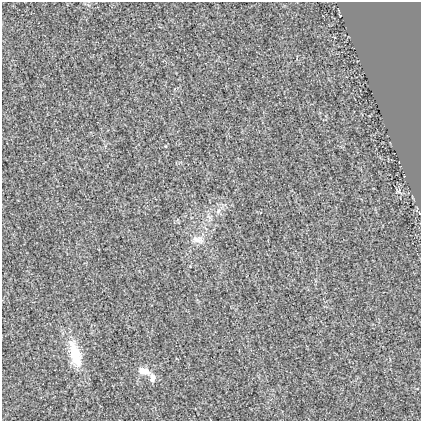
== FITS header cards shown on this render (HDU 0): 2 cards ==
NAXIS1  =                  419
NAXIS2  =                  419

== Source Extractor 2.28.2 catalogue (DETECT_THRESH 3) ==
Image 419 x 419 px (HDU 0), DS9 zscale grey, 1 PNG px = 1 image px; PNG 423 x 423 px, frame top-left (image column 1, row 419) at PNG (2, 2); no overlay
Background 7.74e-05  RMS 0.019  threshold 0.0561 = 3 sigma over >= 5 px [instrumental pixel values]
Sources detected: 6; all 6 listed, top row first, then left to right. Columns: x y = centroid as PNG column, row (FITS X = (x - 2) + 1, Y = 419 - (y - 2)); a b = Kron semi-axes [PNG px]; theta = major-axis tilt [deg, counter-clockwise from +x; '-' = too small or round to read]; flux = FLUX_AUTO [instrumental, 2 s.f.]
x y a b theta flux
398 191 7 4 -19 1.9
218 211 9 5 70 4.4
197 240 17 9 -15 10
75 354 35 13 -74 41
144 371 13 7 -18 14
152 378 13 7 86 6.4